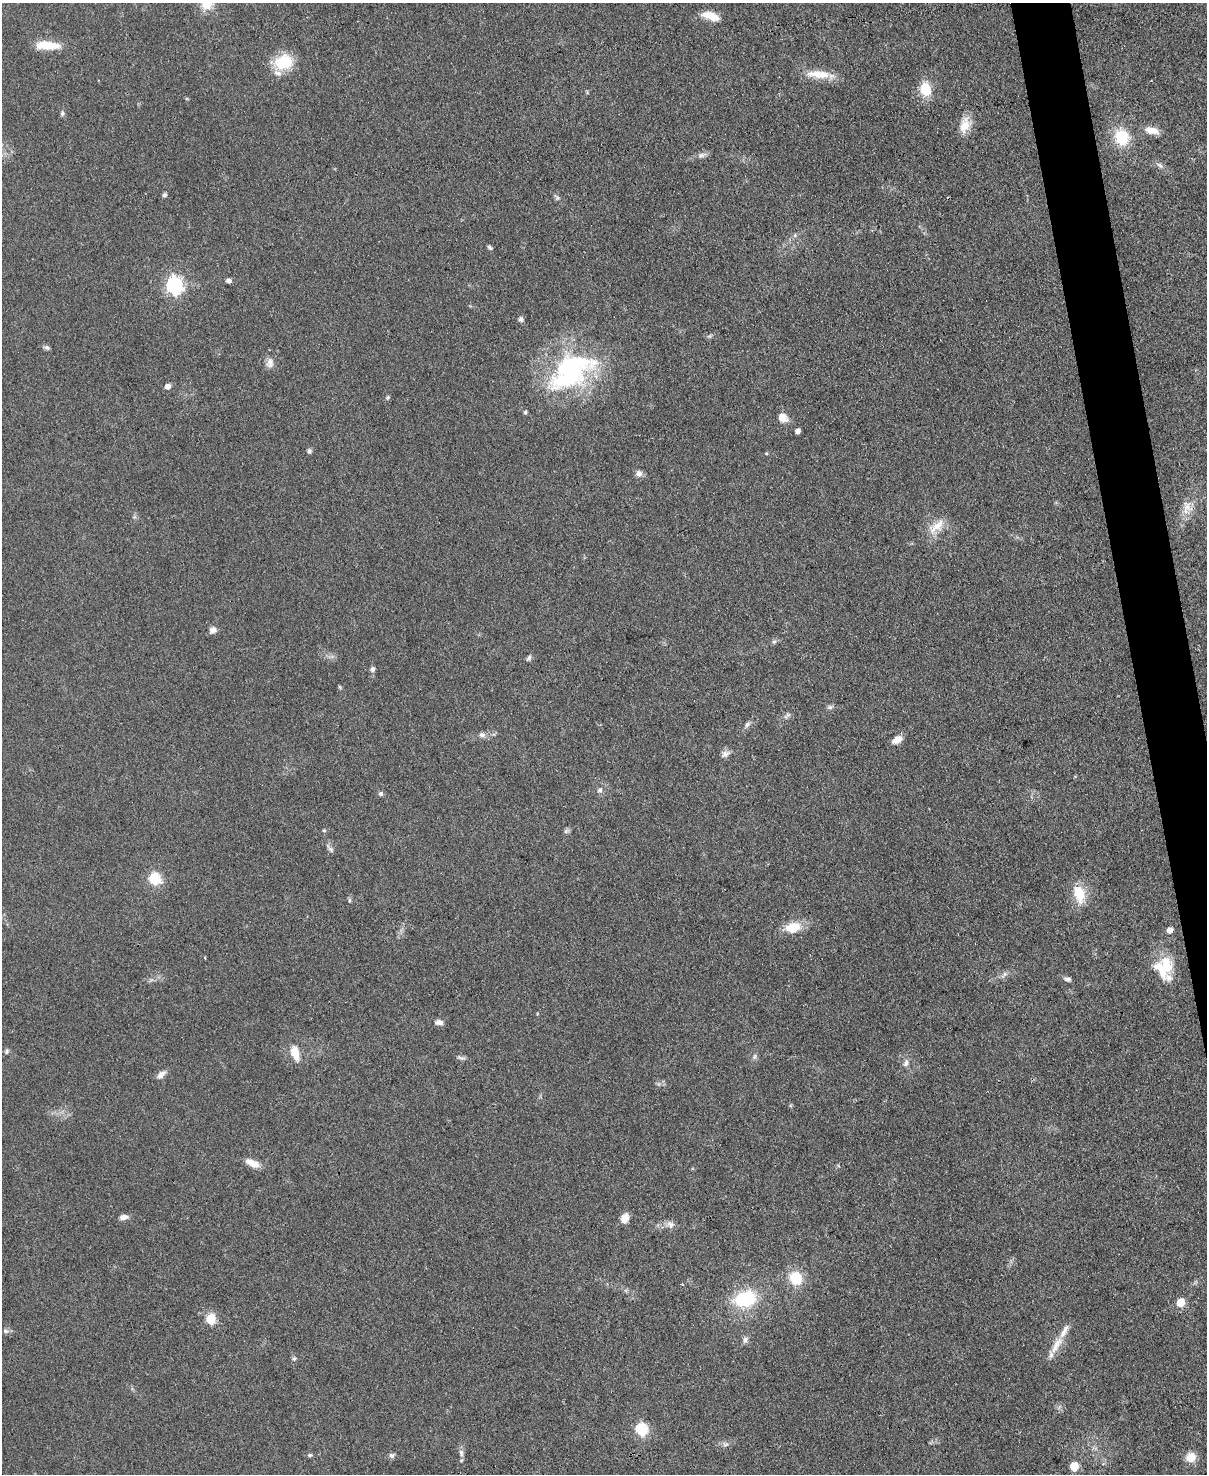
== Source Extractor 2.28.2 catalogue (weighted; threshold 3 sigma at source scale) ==
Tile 6 of 4 x 3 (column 2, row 2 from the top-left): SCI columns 1206-2410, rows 1721-3192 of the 4819 x 4798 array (HDU 1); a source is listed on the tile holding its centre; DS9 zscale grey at full resolution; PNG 1209 x 1476 px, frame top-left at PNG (2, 3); no overlay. Shown black and unused: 3% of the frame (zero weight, under 3 of 4 exposures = <1% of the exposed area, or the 3 px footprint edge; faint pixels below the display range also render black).
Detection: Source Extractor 2.28.2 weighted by HDU 2 'WHT'; one run over the whole footprint, this tile lists its part. Background 0.0853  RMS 0.0063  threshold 0.0284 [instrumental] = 3 sigma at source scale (4.5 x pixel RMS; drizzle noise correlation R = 1.50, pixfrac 1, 0.05/0.05 arcsec/px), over >= 5 px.
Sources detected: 90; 1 inside a brighter object's white glare — not listed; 6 inside a brighter listed object's ellipse — not listed separately; the other 83 listed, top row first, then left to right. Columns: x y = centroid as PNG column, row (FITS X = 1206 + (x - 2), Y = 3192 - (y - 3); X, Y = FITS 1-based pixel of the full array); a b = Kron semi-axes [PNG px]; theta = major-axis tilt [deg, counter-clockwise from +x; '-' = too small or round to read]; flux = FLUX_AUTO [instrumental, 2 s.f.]
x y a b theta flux
206 3 13 11 -69 9.5
710 15 21 8 1 8
47 45 28 9 -3 14
283 62 21 17 15 22
819 74 33 10 -4 13
925 89 18 13 -81 13
62 113 7 5 86 1.4
965 125 20 12 73 9.7
1152 131 17 8 -10 6.7
1122 137 16 14 -73 22
701 155 9 7 3 2.3
1160 165 9 4 -36 1.8
164 195 6 5 - 1.2
558 198 6 5 - 1.3
795 235 6 4 73 0.98
490 247 6 4 -45 1.3
229 281 6 5 - 2.2
174 285 7 7 - 190
521 319 6 6 - 1.9
709 336 7 4 -18 1.1
47 348 8 5 -27 1.5
270 363 13 10 89 4
571 371 63 35 36 100
168 386 5 5 - 4
388 398 6 5 - 1
782 417 6 5 - 15
798 431 4 4 - 3.1
309 451 7 5 -81 1.4
766 453 5 3 - 0.57
639 473 8 7 - 3.1
1188 507 19 12 -62 7.3
936 527 27 12 37 10
213 630 10 8 17 2.9
774 642 6 5 - 1.2
529 658 9 5 58 1.5
372 669 6 6 - 1.9
340 687 6 3 -71 0.7
830 707 7 6 - 1.7
788 715 7 4 -18 1.2
747 725 10 5 52 2
482 735 9 7 -19 2.4
897 740 11 7 29 6
725 754 13 7 23 2.8
600 790 8 6 60 2.1
381 794 6 6 - 1.3
324 831 5 3 - 0.74
566 831 7 4 71 1.2
331 849 9 5 -46 1.8
154 878 7 6 - 37
1079 894 20 12 -73 16
349 900 6 4 89 0.96
793 927 19 12 13 13
1170 930 7 6 - 2.9
205 957 3 2 - 0.73
1167 968 23 13 34 13
1005 974 9 6 53 2.1
1067 979 10 5 -13 1.9
439 1022 10 6 -4 3
7 1051 8 5 62 1.2
295 1053 19 10 -74 8.7
754 1057 8 5 83 1.6
461 1058 14 3 -8 1.5
906 1063 11 6 77 2.7
161 1075 12 7 40 3.4
252 1163 18 8 -25 6.2
123 1217 11 6 3 3.1
625 1218 11 9 65 5.1
671 1224 12 9 -54 3.2
796 1278 14 12 -62 18
745 1299 27 18 15 35
1181 1302 5 5 - 17
211 1319 6 5 - 33
6 1331 8 6 -30 1.7
745 1340 9 6 71 2.1
1057 1345 29 9 58 9.9
294 1358 6 5 - 1.2
641 1429 6 6 - 60
725 1444 9 3 5 1.5
461 1453 10 6 -82 2.4
310 1455 7 5 14 1.1
392 1455 8 7 - 1.8
1191 1457 13 12 - 7.1
1074 1466 6 5 - 18
Isophote crosses this tile's border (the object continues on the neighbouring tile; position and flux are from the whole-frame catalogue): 1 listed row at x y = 206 3